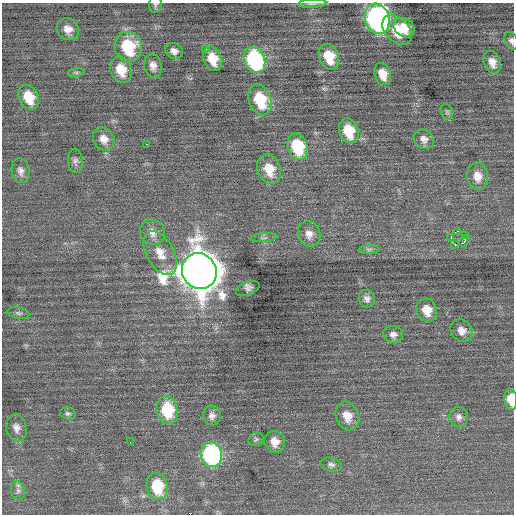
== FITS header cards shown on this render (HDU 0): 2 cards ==
NAXIS1  =                  512 / Axis length
NAXIS2  =                  512 / Axis length

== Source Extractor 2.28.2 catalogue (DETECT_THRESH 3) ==
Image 512 x 512 px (HDU 0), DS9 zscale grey, 1 PNG px = 1 image px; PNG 516 x 516 px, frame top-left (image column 1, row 512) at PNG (2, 3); each listed source drawn as its Kron ellipse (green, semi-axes under 4 px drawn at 4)
Background 0.0623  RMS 0.72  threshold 2.17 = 3 sigma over >= 5 px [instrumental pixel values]
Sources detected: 61; all 61 listed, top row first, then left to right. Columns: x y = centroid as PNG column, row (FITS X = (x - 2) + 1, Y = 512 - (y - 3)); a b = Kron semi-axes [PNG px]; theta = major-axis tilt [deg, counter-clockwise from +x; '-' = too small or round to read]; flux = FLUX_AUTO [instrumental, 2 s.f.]
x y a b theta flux
155 4 8 6 85 120
312 4 14 4 3 140
377 19 15 12 -72 17000
404 27 11 9 -30 740
68 29 12 10 -44 430
397 30 17 11 -46 1300
511 41 9 6 -66 170
128 47 15 13 -69 2600
205 49 3 3 - 300
174 51 9 7 -26 250
329 57 13 9 -69 1300
213 59 12 9 -68 930
254 60 13 10 -67 6900
492 62 12 8 -72 410
153 66 12 9 -79 320
121 70 13 10 -68 920
76 72 8 4 8 85
383 74 11 8 -71 630
29 97 13 10 -64 1200
260 100 16 11 -68 2000
447 112 8 6 -66 110
349 131 13 9 -72 1400
104 139 12 10 -56 440
424 139 11 9 -42 280
146 144 3 2 - 230
297 147 13 10 -72 2400
75 161 12 7 -86 190
269 169 15 11 -70 920
21 171 12 9 -80 280
477 176 13 10 -82 530
458 231 3 2 - 4700
152 232 13 12 - 430
309 234 13 11 -72 410
465 235 2 2 - 690
264 238 13 3 4 110
451 238 4 2 - 970
464 241 6 2 48 160
455 244 3 2 - 120
369 249 10 4 4 110
160 253 24 13 -60 860
199 271 18 17 - 170000
248 289 12 6 21 200
367 299 9 8 - 210
427 310 12 10 -68 700
18 313 11 5 -10 130
461 330 12 10 -47 400
393 334 10 8 -7 240
511 399 11 6 -83 830
167 410 14 10 -81 2300
68 413 8 6 -12 120
212 416 10 9 - 260
347 416 15 11 -68 650
459 417 10 9 - 260
16 428 14 10 -76 350
256 439 7 6 - 110
130 442 2 2 - 57
275 442 11 10 - 500
211 455 12 10 -79 10000
331 465 11 6 -16 170
157 486 14 10 -78 2000
18 491 9 7 -76 180
At the frame edge (FLAGS 8, measured only in part): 5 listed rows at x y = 155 4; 312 4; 377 19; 511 41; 511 399